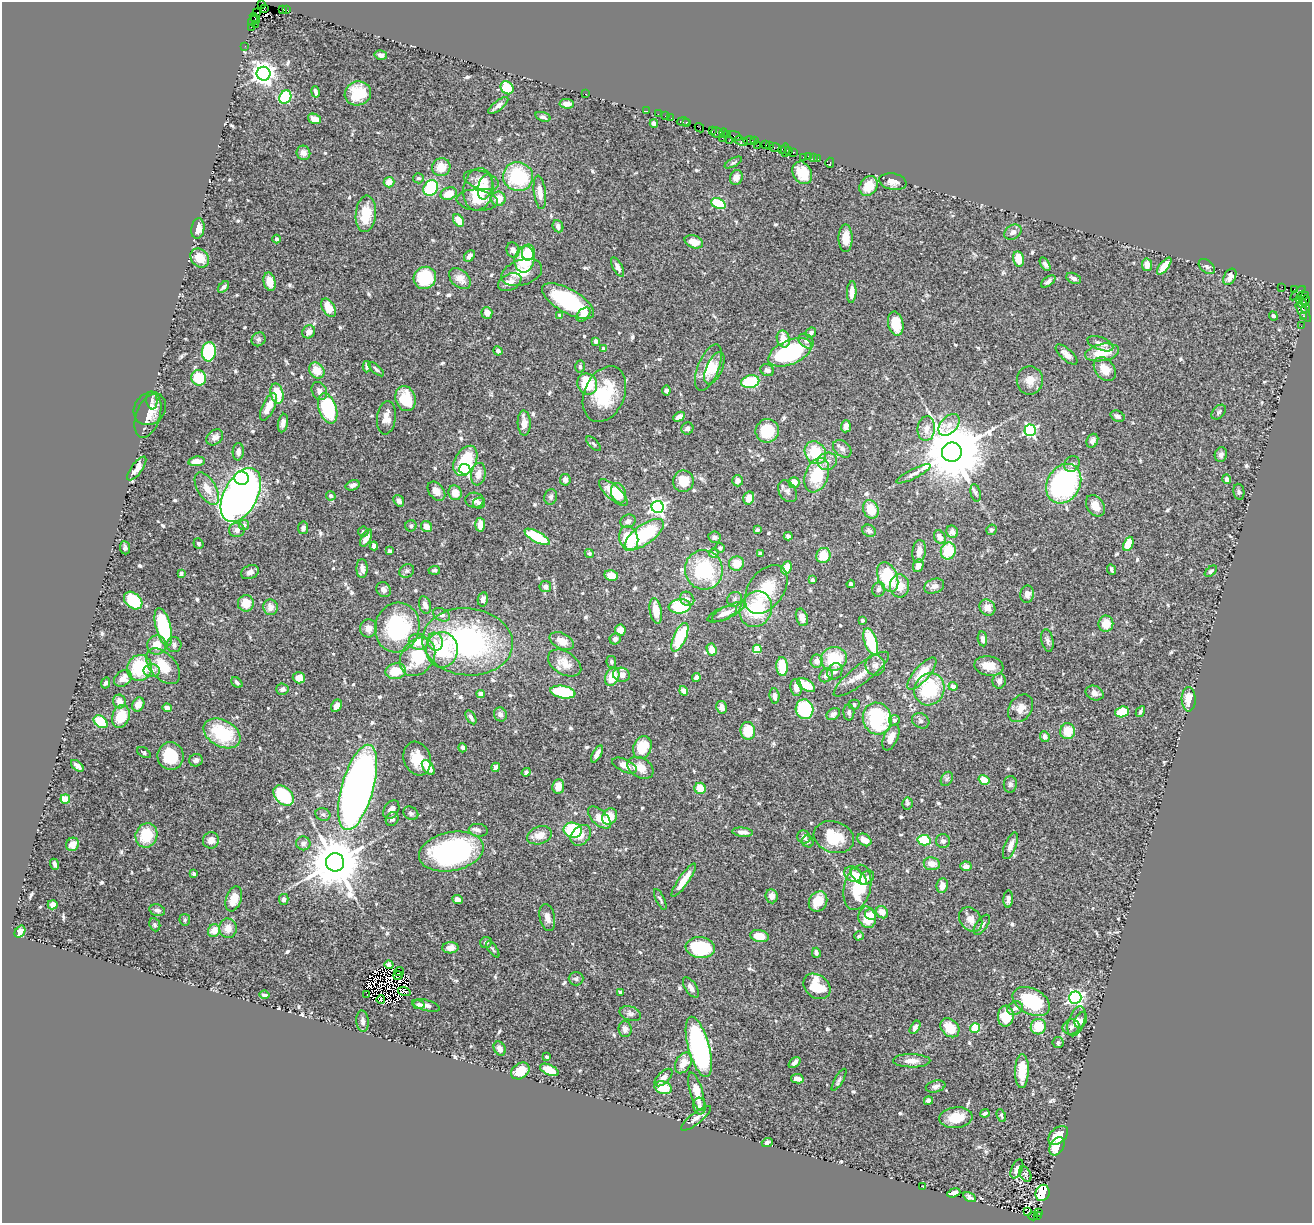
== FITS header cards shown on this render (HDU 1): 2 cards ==
NAXIS1  =                 1310
NAXIS2  =                 1221

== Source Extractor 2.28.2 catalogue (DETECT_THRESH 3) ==
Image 1310 x 1221 px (HDU 1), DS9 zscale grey, 1 PNG px = 1 image px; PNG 1314 x 1225 px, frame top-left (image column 1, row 1221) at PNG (2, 2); each listed source drawn as its Kron ellipse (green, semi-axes under 4 px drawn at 4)
Background 0.795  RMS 0.029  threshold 0.0874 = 3 sigma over >= 5 px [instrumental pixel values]
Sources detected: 660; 9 with non-positive FLUX_AUTO (blend fragments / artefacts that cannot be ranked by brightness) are neither listed nor drawn; of the other 651, the 500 brightest by FLUX_AUTO listed and drawn (151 fainter detections omitted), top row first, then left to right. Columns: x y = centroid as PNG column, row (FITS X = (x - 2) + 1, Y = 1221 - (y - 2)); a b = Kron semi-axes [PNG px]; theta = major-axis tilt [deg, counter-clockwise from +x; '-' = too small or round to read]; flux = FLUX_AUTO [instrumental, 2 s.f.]
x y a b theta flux
261 4 4 2 - 58
264 9 3 2 - 44
283 9 3 3 - 22
287 10 3 2 - 10
256 13 2 2 - 5.6
255 18 6 2 -51 29
253 21 6 3 46 62
255 24 3 2 - 10
251 27 2 2 - 7.8
245 46 2 2 - 6.6
381 55 6 4 -13 7.1
264 74 7 7 - 1500
507 88 7 5 -49 60
315 92 6 3 -78 5.3
358 93 13 12 - 51
586 94 2 2 - 3.6
285 97 7 5 57 110
567 104 7 4 -3 15
498 106 12 4 38 7.9
647 111 2 2 - 15
658 114 2 2 - 9.9
665 116 2 2 - 15
543 117 8 4 -18 5.8
671 118 3 2 - 27
315 119 7 5 -19 16
683 122 6 3 -3 55
686 122 3 3 - 22
654 123 4 4 - 9
699 128 5 2 - 8.8
712 131 3 2 - 13
717 133 6 5 - 63
724 133 4 4 - 44
727 135 4 3 - 55
735 136 7 3 -19 70
722 138 3 2 - 18
749 140 6 3 0 27
729 141 2 2 - 8.5
741 141 7 2 -19 18
755 141 3 2 - 5.1
758 145 2 2 - 6.8
766 145 3 3 - 21
769 145 3 2 - 32
775 147 5 3 - 34
782 149 2 2 - 17
785 150 6 3 86 37
789 151 2 2 - 17
794 152 4 3 - 65
303 153 7 6 - 11
808 156 3 3 - 37
803 157 3 2 - 5.1
813 157 3 2 - 21
818 159 2 2 - 8.1
733 163 9 4 28 3.7
830 163 5 2 - 8.6
441 167 9 9 - 28
802 173 12 9 -60 35
518 177 15 14 - 130
736 177 7 6 - 12
418 178 5 5 - 4.6
481 180 18 9 -17 20
389 182 5 5 - 18
893 182 14 8 -10 14
869 186 10 8 56 32
485 187 13 7 76 15
431 188 8 7 - 120
478 189 21 15 80 62
540 192 17 6 -83 20
449 194 8 6 18 26
498 199 7 7 - 27
477 200 20 10 -5 23
718 204 7 5 -24 71
366 214 18 10 84 59
458 220 7 5 -56 20
558 226 6 5 - 8.6
198 229 10 6 80 17
1013 232 9 7 35 9.2
845 238 14 7 -90 25
277 239 4 3 - 4.5
694 242 9 6 -19 24
513 250 8 6 -72 8.2
528 252 8 6 79 27
469 256 6 4 50 9
200 258 10 8 -47 27
524 259 13 10 79 90
1018 259 8 5 -79 33
1045 264 7 4 -59 5.9
1147 265 6 5 - 15
1164 266 10 4 51 24
1207 266 9 6 -40 5.8
618 267 10 5 -62 8.6
522 273 21 12 18 39
1230 277 9 5 61 12
425 278 11 10 - 88
460 278 12 8 -42 19
1074 278 8 5 -26 6.9
1048 281 8 4 36 6.8
270 282 9 6 -76 26
510 282 12 8 25 16
223 287 7 4 45 5.9
1282 287 2 2 - 7.7
1294 289 4 2 - 10
852 292 11 4 87 18
1298 293 9 3 43 81
1303 296 6 3 18 32
1300 300 3 3 - 180
1305 300 5 3 - 29
568 301 29 12 -29 150
1303 304 4 4 - 140
329 308 10 6 -60 29
1305 308 4 4 - 91
1303 312 11 4 -55 190
487 313 6 5 - 13
584 314 8 5 45 15
560 315 4 3 - 4.8
1273 316 5 4 - 4.6
1303 316 3 3 - 27
896 324 12 7 -79 41
1301 326 2 2 - 7.6
309 332 7 6 - 12
811 333 5 4 - 6.2
259 339 7 6 - 5.1
783 339 8 6 -75 30
596 341 4 4 - 13
806 341 8 6 -43 7.3
1100 344 13 6 -21 10
604 349 4 3 - 11
498 351 5 4 - 6.4
209 352 9 7 85 170
790 352 23 12 23 210
1102 352 17 8 11 44
1066 354 13 5 -42 13
367 367 6 3 87 5.4
580 367 6 4 -88 3.6
708 368 24 10 68 39
714 368 17 8 66 21
376 369 9 4 -42 4.1
1105 369 13 9 -52 25
317 370 8 7 - 27
767 370 7 5 -25 6.7
199 378 7 7 - 59
1030 380 14 13 - 22
750 382 9 6 13 89
587 384 11 9 -60 80
319 391 9 7 -62 10
666 391 5 4 - 6
277 393 10 6 -77 47
604 394 29 20 66 95
405 399 13 10 -71 55
152 400 9 5 -84 6.6
268 407 15 6 64 25
328 408 16 8 -71 140
150 409 17 15 47 21
1219 412 8 6 46 4
148 416 23 12 71 22
1118 416 7 5 -22 6.7
679 417 6 4 28 11
386 418 17 9 82 22
283 423 9 5 79 8.7
524 423 12 6 -88 18
949 425 13 8 48 15
846 426 6 5 - 13
687 428 6 6 - 6.5
926 429 12 8 83 16
1030 430 5 5 - 320
767 431 12 11 - 59
215 437 9 7 40 9.6
1092 441 7 5 64 6.3
594 444 9 4 -46 4.1
842 449 10 7 -40 8.6
238 452 8 5 86 13
952 452 10 9 - 21000
815 453 12 10 -55 76
1221 455 7 6 - 7.6
196 461 8 5 8 23
465 461 16 10 61 88
827 461 10 8 19 12
1072 464 8 7 - 6.3
137 469 14 5 54 13
465 469 5 5 - 250
478 474 11 7 81 15
914 474 19 4 27 9.9
817 475 18 11 69 78
242 478 7 6 - 320
1227 479 5 4 - 7.1
565 480 6 5 - 8.7
683 481 11 10 - 36
738 481 5 5 - 11
794 483 5 5 - 15
1064 484 21 16 60 360
353 485 7 5 19 6.5
207 488 18 9 -58 26
436 491 11 7 -50 13
787 491 12 8 -57 7.8
613 492 18 7 -42 45
1239 492 8 5 -80 3.7
455 493 7 6 - 20
619 493 10 7 -71 40
976 493 9 5 -78 4
241 495 29 17 62 1500
331 496 5 4 - 5
551 497 8 6 76 5.2
749 498 6 5 - 17
474 500 9 7 -4 9
399 501 6 5 - 9.4
479 503 6 5 - 6.2
1095 506 12 8 -57 19
658 507 6 6 - 560
871 509 9 7 -65 37
628 521 8 6 27 8
244 525 5 5 - 6.6
480 525 7 5 86 20
411 526 5 5 - 3.7
426 526 6 5 - 16
303 528 6 5 - 7.5
237 530 8 7 - 7.9
757 530 4 3 - 4.2
991 530 5 5 - 3.8
869 531 7 6 - 6.4
363 532 5 5 - 3.8
952 532 6 5 - 11
644 535 23 9 36 140
788 536 4 4 - 5.8
537 537 14 5 -29 89
714 537 6 5 - 6.4
940 537 7 5 -60 12
366 538 9 5 63 19
629 538 12 9 -75 61
198 544 5 5 - 3.9
1128 544 7 5 67 36
374 546 4 4 - 9.9
125 548 6 5 - 5.2
720 548 5 4 - 4.3
389 551 4 3 - 4.2
919 551 11 7 80 15
948 551 8 7 - 59
589 553 5 4 - 4
714 553 5 4 - 12
761 554 4 3 - 4.3
823 555 8 7 - 36
737 563 7 7 - 27
918 566 6 5 - 13
362 568 9 5 90 11
787 568 7 5 65 28
1111 569 6 3 -66 3.9
434 570 6 4 5 4.1
704 570 20 19 - 130
407 571 8 6 32 5
1211 571 7 4 42 4.6
250 572 9 6 25 9.6
181 574 4 3 - 4.8
611 575 7 5 -11 26
888 577 15 9 -69 100
812 580 4 3 - 4.5
851 584 4 3 - 5.5
900 586 11 9 -85 26
934 586 10 7 20 9.6
545 587 6 5 - 7.9
766 589 27 17 55 68
879 589 7 6 - 6.1
384 590 8 7 - 8.9
1027 594 8 6 85 12
483 599 7 5 78 8.1
687 599 8 6 -44 7.7
735 599 8 6 45 5.7
133 600 10 7 -40 80
246 603 8 8 - 31
425 605 9 6 -72 10
680 606 11 7 5 86
271 607 8 7 - 15
987 608 8 7 - 20
756 609 18 16 64 110
656 611 13 6 -80 29
728 612 18 6 27 12
722 614 16 6 23 11
441 615 9 6 -25 8.1
802 617 9 5 -73 13
863 620 3 3 - 4.7
1106 624 8 7 - 26
163 627 20 7 -75 140
397 627 25 22 74 200
369 628 9 8 - 16
620 630 6 5 - 19
680 637 15 6 66 95
615 639 6 5 - 7
982 639 7 4 -82 7.6
1047 640 11 6 -79 6.6
562 641 13 8 -25 21
871 641 14 6 -70 89
418 642 9 8 - 24
435 642 9 7 -73 14
468 642 45 33 -5 400
157 645 9 9 - 24
174 645 7 7 - 6.5
757 649 4 4 - 57
442 650 17 16 - 90
712 650 6 5 - 26
417 657 21 16 54 89
834 659 13 12 - 82
816 661 6 6 - 14
611 662 6 5 - 3.7
565 663 18 11 -31 28
875 665 10 9 - 12
163 666 21 12 -48 44
989 666 14 9 -9 27
782 667 9 5 -86 52
139 668 13 12 - 100
152 671 8 6 -3 12
396 671 10 7 9 42
835 671 8 7 - 7.5
922 673 20 7 49 54
861 674 34 9 38 31
621 675 8 7 - 13
826 675 7 6 - 8.6
612 677 9 6 67 43
123 678 10 7 39 18
299 678 6 5 - 20
696 678 4 4 - 9.2
999 681 8 6 81 9
237 682 6 4 -40 4.8
105 683 6 4 64 4.9
806 685 10 5 -32 37
953 686 4 4 - 13
796 687 8 5 -82 10
282 689 6 5 - 8.9
929 689 16 15 - 120
684 691 5 4 - 16
563 692 13 6 -10 83
1095 693 9 7 -22 10
481 694 4 4 - 10
774 696 7 5 -83 8.4
1189 699 12 7 -88 28
119 701 7 6 - 16
138 705 7 6 - 15
854 705 5 5 - 4.3
336 706 6 5 - 13
721 707 6 5 - 11
167 708 5 4 - 12
1021 708 15 11 54 18
804 709 10 9 - 80
849 712 8 5 -89 6.4
1122 712 7 5 18 45
1140 712 6 4 60 4.2
500 714 7 6 - 8.9
833 714 7 5 35 7.6
121 716 12 8 70 40
471 717 8 4 -59 6
877 718 16 14 -73 160
894 720 5 5 - 6.1
921 721 9 7 -28 6.5
101 722 8 5 -37 66
748 731 9 7 -84 55
1068 731 8 7 - 40
222 733 20 13 -29 110
891 737 14 7 65 19
1045 737 6 4 -66 7.8
642 747 12 9 68 56
463 748 5 4 - 5.1
144 753 7 4 -32 3.8
597 754 9 4 59 10
171 756 14 13 - 58
417 759 17 13 -72 36
196 760 7 6 - 7.3
624 765 13 6 -25 17
77 766 7 4 -41 7.2
496 767 5 4 - 9.3
428 768 8 5 -54 25
640 768 14 9 -31 22
526 772 5 4 - 5.8
947 779 7 5 59 4.4
984 780 6 4 -32 31
1010 784 8 6 84 5.4
558 786 7 6 - 21
358 787 44 16 74 1600
700 788 5 5 - 36
283 795 12 8 -45 84
65 799 5 4 - 41
907 803 6 5 - 4.4
391 810 10 7 58 13
411 813 8 6 -32 5.3
323 814 7 6 - 4.9
610 816 8 7 - 37
599 818 14 7 -44 22
392 819 7 6 - 5.5
478 830 9 6 -9 5.7
573 830 9 7 -13 120
742 832 10 4 -5 11
146 835 12 11 - 62
539 835 13 8 18 18
581 835 11 8 49 17
804 837 7 6 - 8
834 837 21 15 -19 60
211 840 8 8 - 15
864 840 8 5 -36 18
924 840 6 5 - 61
808 841 6 5 - 4.6
943 841 7 7 - 7.4
303 843 7 7 - 7.2
73 844 7 6 - 21
1010 846 14 5 68 14
451 851 33 19 11 350
335 862 9 9 - 13000
55 864 5 3 - 5.4
932 864 8 6 -8 18
966 866 5 5 - 9.6
194 874 4 3 - 5.1
853 874 9 7 -28 19
859 877 10 5 -45 21
867 878 8 6 45 7.3
684 880 20 5 56 28
942 886 7 5 82 14
857 887 23 13 77 98
772 896 7 6 - 12
234 899 13 7 71 25
458 899 5 4 - 10
660 899 11 3 -64 4
1008 899 9 4 86 8.4
284 900 5 5 - 6.3
818 901 10 9 - 35
53 905 5 4 - 10
157 910 8 5 -14 7.7
882 912 6 5 - 19
870 914 6 5 - 15
867 917 11 8 -76 41
547 918 14 7 -77 15
971 919 13 10 -52 18
185 920 6 5 - 3.5
155 925 7 5 -65 4
982 925 12 5 55 8.2
228 928 9 8 - 16
214 931 6 6 - 21
20 932 6 5 - 8.7
759 936 9 6 -10 28
859 936 5 3 - 3.9
486 942 6 5 - 5.2
450 948 8 5 3 13
700 948 14 10 -8 120
493 949 9 4 -55 3.6
816 953 5 3 - 4.1
389 965 4 4 - 5.1
399 971 5 3 - 4.2
398 975 4 2 - 5
576 979 7 6 - 4.9
817 986 15 11 -40 53
691 987 11 5 -57 9.1
404 991 6 4 -16 9.3
620 992 4 3 - 4.4
367 994 3 2 - 5.4
265 995 5 3 - 6.6
1075 997 6 6 - 540
381 1000 4 4 - 4.7
1031 1001 20 13 -28 110
419 1005 6 4 -13 7.5
426 1005 14 5 -15 12
1015 1008 8 6 25 7.9
630 1013 11 7 -20 6.9
1006 1016 10 8 86 44
1081 1020 8 5 63 6.5
363 1021 10 6 -86 8
1076 1021 15 8 71 14
915 1027 7 4 57 6.6
1038 1027 8 7 - 47
1071 1027 8 7 - 8.1
950 1028 11 8 -46 38
975 1028 5 5 - 44
625 1029 8 6 -85 8.9
1058 1043 5 5 - 4.9
699 1047 31 10 -75 440
500 1049 7 5 -60 11
547 1057 3 3 - 4.5
912 1061 19 6 -1 16
683 1063 11 7 60 25
794 1063 7 4 40 8.3
549 1070 10 5 -25 34
520 1071 10 7 35 32
1022 1071 17 7 88 41
663 1078 11 5 44 10
797 1079 6 4 -12 14
839 1080 12 4 59 5.4
936 1086 10 5 12 7.5
663 1088 9 6 -18 40
696 1092 20 6 -74 35
928 1101 4 4 - 6.7
699 1106 8 6 -84 6
985 1113 4 3 - 5.5
1001 1115 7 3 -67 3.7
696 1118 18 5 39 11
956 1118 17 10 6 40
1058 1135 11 7 43 28
767 1142 5 3 - 4.8
1057 1146 10 6 61 29
1017 1169 10 5 67 9.9
1025 1174 8 5 -60 4.5
923 1187 3 2 - 4
954 1193 7 3 18 7.9
1042 1193 8 7 - 95
970 1197 7 3 -30 5
1027 1212 3 2 - 6
1038 1212 3 2 - 63
1033 1216 5 3 - 16
1038 1216 4 2 - 9.7
At the frame edge (FLAGS 8, measured only in part): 1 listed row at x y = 261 4
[151 fainter detections neither listed nor drawn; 9 non-positive-flux detections neither listed nor drawn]